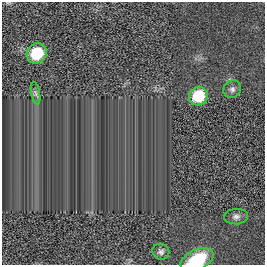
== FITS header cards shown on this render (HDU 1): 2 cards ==
NAXIS1  =                  263
NAXIS2  =                  263

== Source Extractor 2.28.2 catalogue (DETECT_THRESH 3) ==
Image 263 x 263 px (HDU 1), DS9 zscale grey, 1 PNG px = 1 image px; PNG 267 x 267 px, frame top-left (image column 1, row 263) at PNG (2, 2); each listed source drawn as its Kron ellipse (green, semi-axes under 4 px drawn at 4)
Background 0.00497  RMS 0.06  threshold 0.181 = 3 sigma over >= 5 px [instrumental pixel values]
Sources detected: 7; all 7 listed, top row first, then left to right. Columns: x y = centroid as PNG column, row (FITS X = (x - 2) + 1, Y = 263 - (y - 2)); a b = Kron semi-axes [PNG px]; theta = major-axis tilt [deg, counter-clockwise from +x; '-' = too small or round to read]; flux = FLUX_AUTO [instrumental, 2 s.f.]
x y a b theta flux
37 53 10 9 - 150
232 89 9 8 - 14
36 93 11 4 -79 11
198 96 10 9 - 160
236 217 12 7 2 17
161 252 8 8 - 14
197 260 17 10 26 160
At the frame edge (FLAGS 8, measured only in part): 1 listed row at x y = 197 260